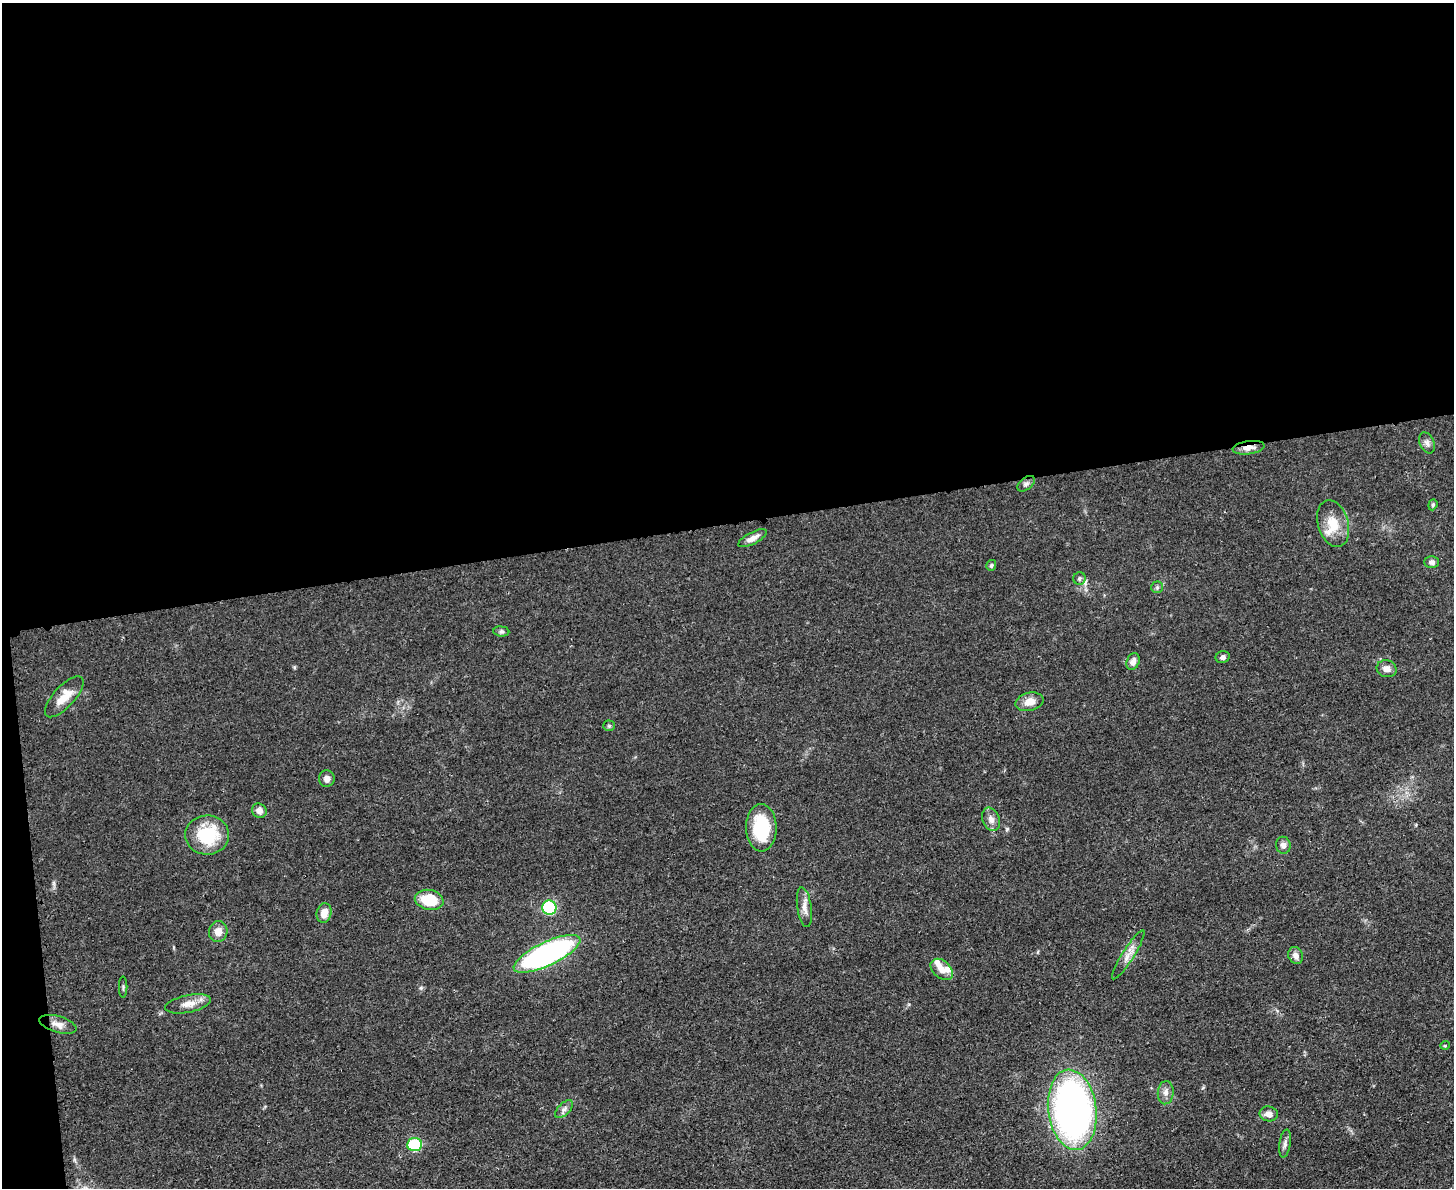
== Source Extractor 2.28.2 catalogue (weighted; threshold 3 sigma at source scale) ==
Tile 1 of 3 x 4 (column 1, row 1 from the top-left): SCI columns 142-1593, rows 3569-4754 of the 4749 x 4767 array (HDU 1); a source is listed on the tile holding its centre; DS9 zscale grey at full resolution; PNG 1456 x 1190 px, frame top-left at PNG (2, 3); each listed source drawn as its Kron ellipse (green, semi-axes under 4 px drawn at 4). Shown black and unused: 45% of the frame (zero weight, under 3 of 4 exposures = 2% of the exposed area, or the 3 px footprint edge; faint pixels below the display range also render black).
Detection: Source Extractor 2.28.2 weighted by HDU 2 'WHT'; one run over the whole footprint, this tile lists its part. Background 0.0465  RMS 0.0051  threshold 0.0229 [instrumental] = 3 sigma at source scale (4.5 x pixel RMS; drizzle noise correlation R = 1.50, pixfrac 1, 0.05/0.05 arcsec/px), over >= 5 px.
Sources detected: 45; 3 inside a brighter listed object's ellipse — not listed separately; the other 42 listed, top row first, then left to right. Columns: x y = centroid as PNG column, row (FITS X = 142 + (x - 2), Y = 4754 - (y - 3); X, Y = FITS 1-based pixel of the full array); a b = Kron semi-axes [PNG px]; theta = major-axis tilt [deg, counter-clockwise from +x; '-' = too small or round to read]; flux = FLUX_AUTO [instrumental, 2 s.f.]
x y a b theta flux
1427 443 11 7 -67 2.1
1249 448 16 6 8 3.8
1026 484 10 6 38 1.5
1433 505 5 4 - 0.76
1333 524 24 15 -73 10
753 538 16 6 28 3.3
1432 562 7 6 - 1.5
991 565 5 5 - 0.86
1079 578 6 6 - 1.1
1157 587 6 6 - 0.94
501 631 8 5 -6 0.99
1223 657 7 6 - 1.6
1133 661 8 6 68 2.8
1387 669 10 8 -13 2.7
64 697 26 10 47 8.3
1029 702 14 9 14 5
609 726 5 5 - 0.7
327 779 8 8 - 2.6
259 811 7 7 - 2.8
991 819 12 8 -67 3.1
761 828 23 15 -89 28
207 835 22 19 -1 26
1283 845 8 7 - 2.2
429 900 14 10 -11 18
804 907 20 7 -81 3.8
549 908 7 7 - 39
324 913 10 7 75 5.1
218 932 10 9 - 4.1
547 954 36 12 25 150
1128 955 29 6 58 4.3
1296 956 9 7 -63 2.8
942 969 13 8 -41 4.2
123 987 10 2 90 0.74
188 1004 23 8 12 5.4
58 1024 19 8 -16 4
1445 1045 5 3 - 0.44
1166 1093 11 8 85 2.6
564 1109 11 6 45 2
1072 1110 40 24 -83 280
1269 1114 9 7 -9 3
415 1144 7 6 - 32
1285 1144 14 5 81 1.9
Overlapping masked pixels (flux is a lower limit): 1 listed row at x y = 1249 448